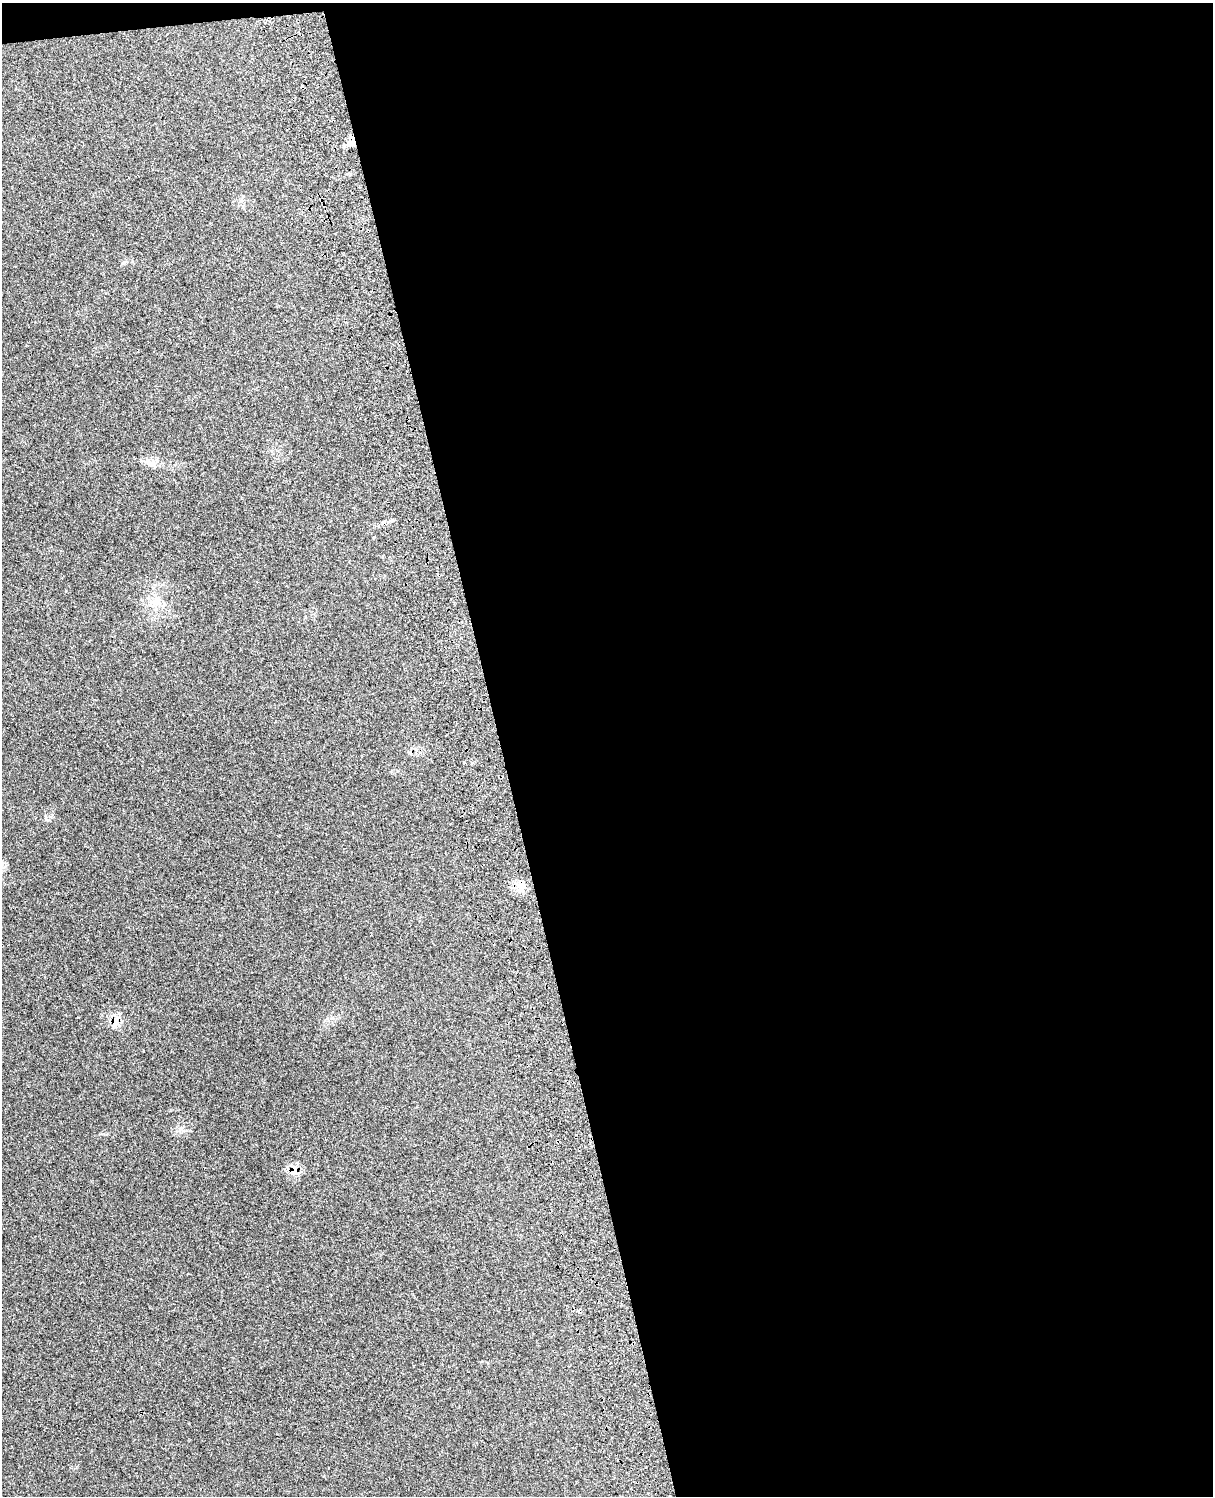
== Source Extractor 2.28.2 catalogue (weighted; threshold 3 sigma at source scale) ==
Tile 4 of 4 x 3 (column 4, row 1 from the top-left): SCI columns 3750-4960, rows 3154-4647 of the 5085 x 4920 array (HDU 1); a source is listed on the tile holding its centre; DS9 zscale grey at full resolution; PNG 1215 x 1498 px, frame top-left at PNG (2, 3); no overlay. Shown black and unused: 59% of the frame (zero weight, under 3 of 4 exposures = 6% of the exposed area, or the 3 px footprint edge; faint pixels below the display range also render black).
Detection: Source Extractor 2.28.2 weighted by HDU 2 'WHT'; one run over the whole footprint, this tile lists its part. Background 0.27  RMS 0.0091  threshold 0.0411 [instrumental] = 3 sigma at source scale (4.5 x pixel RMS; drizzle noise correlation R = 1.50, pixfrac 1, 0.05/0.05 arcsec/px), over >= 5 px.
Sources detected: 5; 1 cosmic-ray / hot-pixel residue — not listed; the other 4 listed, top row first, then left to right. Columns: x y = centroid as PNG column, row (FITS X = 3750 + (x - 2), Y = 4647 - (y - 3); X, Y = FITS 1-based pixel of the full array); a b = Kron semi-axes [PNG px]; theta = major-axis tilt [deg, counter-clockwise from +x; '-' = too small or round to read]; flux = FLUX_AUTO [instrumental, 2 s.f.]
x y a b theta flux
149 463 16 8 -41 5.5
521 887 8 5 -45 3.7
116 1021 17 8 69 7.5
294 1169 16 10 85 7.9
Overlapping masked pixels (flux is a lower limit): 1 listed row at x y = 294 1169